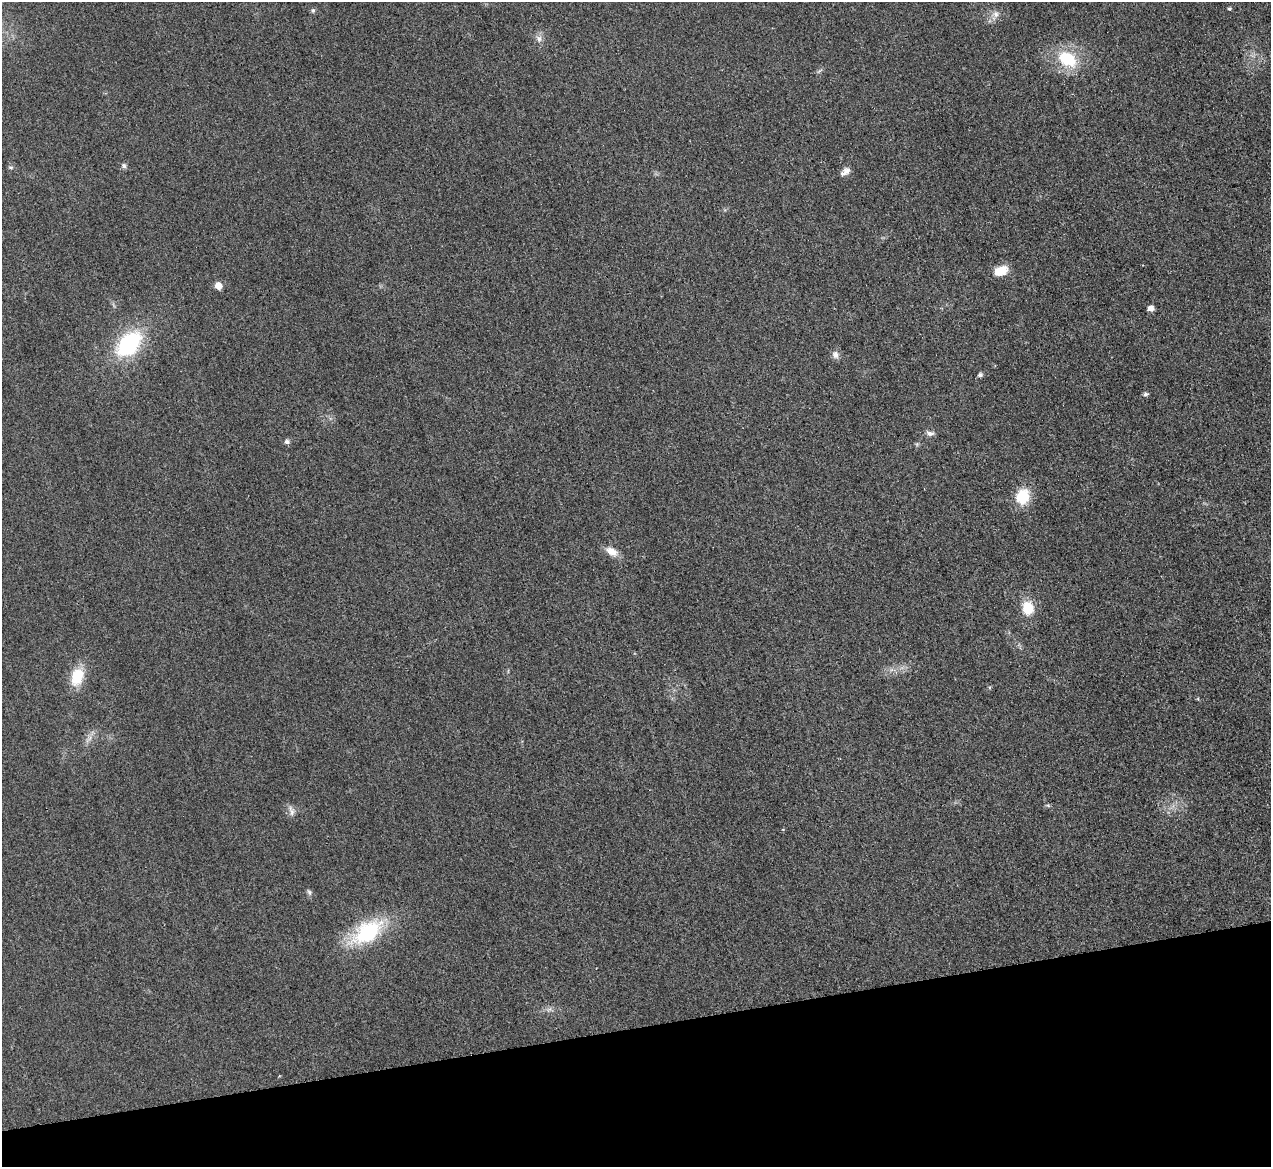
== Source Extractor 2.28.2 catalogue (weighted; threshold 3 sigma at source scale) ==
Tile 14 of 4 x 4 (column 2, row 4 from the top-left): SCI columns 1287-2555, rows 270-1434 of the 5097 x 5078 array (HDU 1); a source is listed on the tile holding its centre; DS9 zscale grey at full resolution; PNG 1273 x 1169 px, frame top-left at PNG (2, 2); no overlay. Shown black and unused: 12% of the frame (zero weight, under 3 of 4 exposures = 1% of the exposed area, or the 3 px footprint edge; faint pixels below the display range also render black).
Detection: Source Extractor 2.28.2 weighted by HDU 2 'WHT'; one run over the whole footprint, this tile lists its part. Background 0.0431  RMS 0.0064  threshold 0.0286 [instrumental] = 3 sigma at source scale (4.5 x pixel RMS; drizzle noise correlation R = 1.50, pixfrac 1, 0.05/0.05 arcsec/px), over >= 5 px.
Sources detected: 28; all 28 listed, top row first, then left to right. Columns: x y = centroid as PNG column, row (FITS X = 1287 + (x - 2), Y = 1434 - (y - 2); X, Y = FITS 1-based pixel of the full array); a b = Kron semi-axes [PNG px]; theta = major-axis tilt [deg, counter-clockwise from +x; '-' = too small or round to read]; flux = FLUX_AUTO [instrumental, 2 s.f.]
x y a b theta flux
1229 9 4 4 - 0.95
313 10 6 5 - 1.2
996 14 10 8 -75 3.5
539 39 10 8 -69 3.2
1067 59 25 17 -32 29
124 166 7 6 - 1.8
11 167 7 4 -7 1.1
847 171 11 9 36 3.8
1001 271 17 11 19 9.6
218 286 5 5 - 8.5
1151 308 5 5 - 4.8
129 344 31 19 46 60
835 355 11 9 -51 3.1
980 375 5 5 - 1.9
1145 394 5 5 - 1.8
930 433 11 7 -5 2.6
287 442 6 5 - 2
1023 496 15 12 73 22
611 551 16 9 -30 6.9
1028 608 17 14 -79 14
77 677 23 15 71 17
989 687 6 4 -89 0.98
89 739 14 5 49 3.3
1048 805 6 4 -2 0.94
291 811 16 7 -77 3.2
309 892 8 6 -65 1.6
367 932 38 20 33 57
549 1009 8 5 30 2